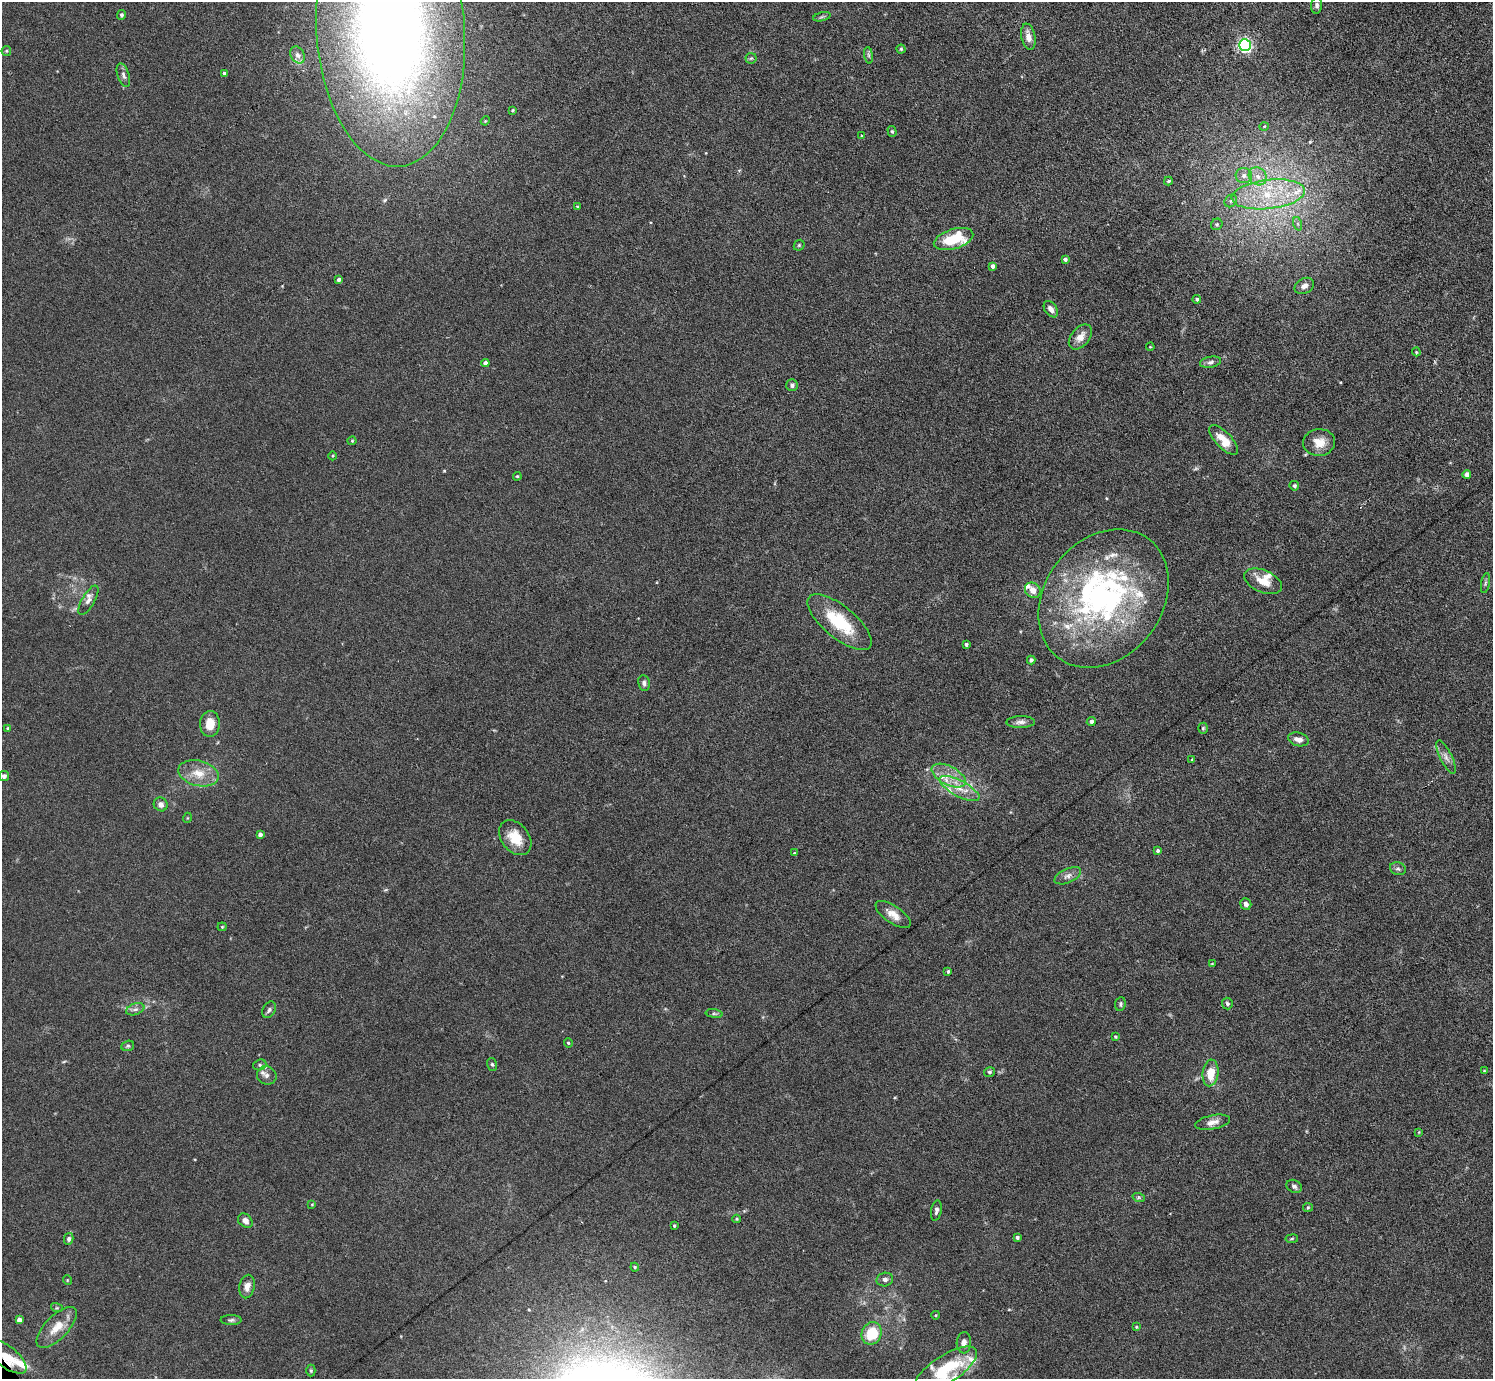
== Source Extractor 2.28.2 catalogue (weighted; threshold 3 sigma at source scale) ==
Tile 10 of 4 x 4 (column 2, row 3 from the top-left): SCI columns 1596-3086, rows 1535-2911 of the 6126 x 6131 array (HDU 1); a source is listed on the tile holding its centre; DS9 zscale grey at full resolution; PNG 1495 x 1381 px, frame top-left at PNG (2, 2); each listed source drawn as its Kron ellipse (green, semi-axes under 4 px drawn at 4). Shown black and unused: <1% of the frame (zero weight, under 3 of 6 exposures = <1% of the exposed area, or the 3 px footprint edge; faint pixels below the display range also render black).
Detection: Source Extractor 2.28.2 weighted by HDU 2 'WHT'; one run over the whole footprint, this tile lists its part. Background 0.0396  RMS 0.004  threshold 0.0164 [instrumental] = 3 sigma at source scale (4.09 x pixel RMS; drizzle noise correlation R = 1.36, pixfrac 0.8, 0.05/0.05 arcsec/px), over >= 5 px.
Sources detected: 144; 1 too faint to see at this stretch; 1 inside a brighter object's white glare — neither listed nor drawn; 19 inside a brighter listed object's ellipse — not listed separately; the other 123 listed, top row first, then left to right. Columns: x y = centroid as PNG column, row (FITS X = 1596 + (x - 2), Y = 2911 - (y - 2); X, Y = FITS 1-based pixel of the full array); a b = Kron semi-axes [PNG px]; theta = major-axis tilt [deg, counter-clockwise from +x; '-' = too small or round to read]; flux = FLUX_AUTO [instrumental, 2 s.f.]
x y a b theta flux
1317 5 8 5 84 1.1
121 15 5 4 - 0.76
822 17 9 3 13 0.69
391 31 136 74 -86 430
1028 37 13 7 -79 3.3
1245 45 6 5 - 90
901 49 4 4 - 0.54
6 51 5 4 - 0.48
297 55 9 7 -63 1.5
869 55 8 4 -82 0.72
751 58 5 5 - 0.58
224 73 4 4 - 0.96
123 75 12 5 -71 1.3
512 110 4 3 - 0.39
485 121 4 3 - 0.36
1264 126 4 3 - 0.31
892 131 5 4 - 0.58
862 135 3 3 - 0.86
1244 176 8 7 - 1.9
1258 176 9 8 - 3
1168 181 4 3 - 0.51
1268 194 37 14 7 21
1231 201 7 5 47 0.92
578 207 4 4 - 0.58
1217 224 6 5 - 0.69
1298 224 7 4 -71 0.73
954 239 20 9 17 16
799 245 6 5 - 0.54
1065 259 4 4 - 1.1
992 266 4 3 - 1.4
339 280 4 3 - 0.96
1304 286 10 7 28 1.9
1197 299 4 4 - 0.66
1051 309 9 6 -53 1.9
1080 337 14 9 50 3.7
1150 347 4 3 - 0.35
1416 352 4 3 - 0.39
1210 362 11 5 10 1.2
485 363 4 4 - 1.9
792 385 6 5 - 1.1
1224 440 19 8 -46 6.8
352 441 4 4 - 0.42
1319 442 16 13 6 5.2
333 456 4 3 - 0.35
1467 474 4 4 - 2
517 476 4 3 - 0.4
1294 486 5 4 - 0.81
1263 581 20 11 -24 5.9
1485 583 10 4 79 0.72
1033 590 8 7 - 3.3
1104 598 75 59 52 110
88 600 16 6 60 1.8
840 622 39 16 -39 21
966 644 4 3 - 0.81
1031 660 4 4 - 1.1
644 683 8 6 -81 1.2
1021 722 14 6 1 1.7
1091 722 4 4 - 1.2
210 724 13 10 87 6.1
8 728 4 3 - 0.41
1203 728 5 4 - 0.55
1298 739 10 6 -15 2.4
1446 757 18 6 -64 2.2
1192 760 3 3 - 0.32
199 773 20 12 -14 6.9
4 776 5 5 - 1.5
949 776 18 9 -27 5.5
959 789 22 8 -28 5.7
161 804 7 6 - 1.9
187 818 5 3 - 0.33
260 834 4 4 - 1.2
515 838 19 13 -51 8.1
1158 851 3 3 - 0.74
794 853 4 3 - 0.36
1398 869 8 6 -21 1
1068 876 14 7 24 2
1246 904 6 5 - 1.4
893 914 20 8 -34 3.8
222 927 4 4 - 0.41
1212 964 4 2 - 0.28
948 971 3 3 - 0.51
1120 1004 7 5 83 0.76
1227 1004 6 5 - 0.85
135 1009 9 5 20 1.3
269 1010 9 6 62 1.1
714 1014 8 4 -8 0.76
1115 1037 4 4 - 0.48
568 1043 5 4 - 0.48
128 1046 6 5 - 0.67
492 1064 6 5 - 0.65
260 1065 7 5 19 0.78
1484 1071 3 3 - 0.31
989 1072 5 5 - 0.73
1211 1073 13 8 84 7.3
267 1075 10 9 - 1.9
1212 1122 18 7 11 2.6
1419 1132 3 3 - 0.37
1294 1186 8 6 -30 1.2
1139 1198 6 4 -19 0.63
312 1204 3 3 - 0.31
1308 1207 5 4 - 0.48
936 1211 10 5 79 1.2
736 1219 4 4 - 0.43
245 1221 8 6 -43 2
674 1226 3 3 - 0.42
1017 1237 4 4 - 0.95
69 1239 6 4 76 0.97
1292 1239 6 3 9 0.42
635 1267 4 4 - 0.44
67 1280 5 3 - 0.32
885 1280 8 7 - 1.4
247 1286 12 7 77 2.5
57 1308 6 4 -17 0.49
936 1315 4 3 - 0.32
19 1320 4 4 - 1.9
231 1320 10 5 1 0.94
57 1327 26 11 46 7
1136 1327 4 3 - 0.42
872 1333 11 9 67 13
964 1343 11 7 86 2.1
7 1357 23 10 -38 8.6
945 1370 36 14 33 22
311 1371 6 4 -89 0.6
Overlapping masked pixels (flux is a lower limit): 1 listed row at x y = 7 1357
Isophote crosses this tile's border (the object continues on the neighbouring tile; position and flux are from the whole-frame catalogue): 3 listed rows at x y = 391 31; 7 1357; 945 1370